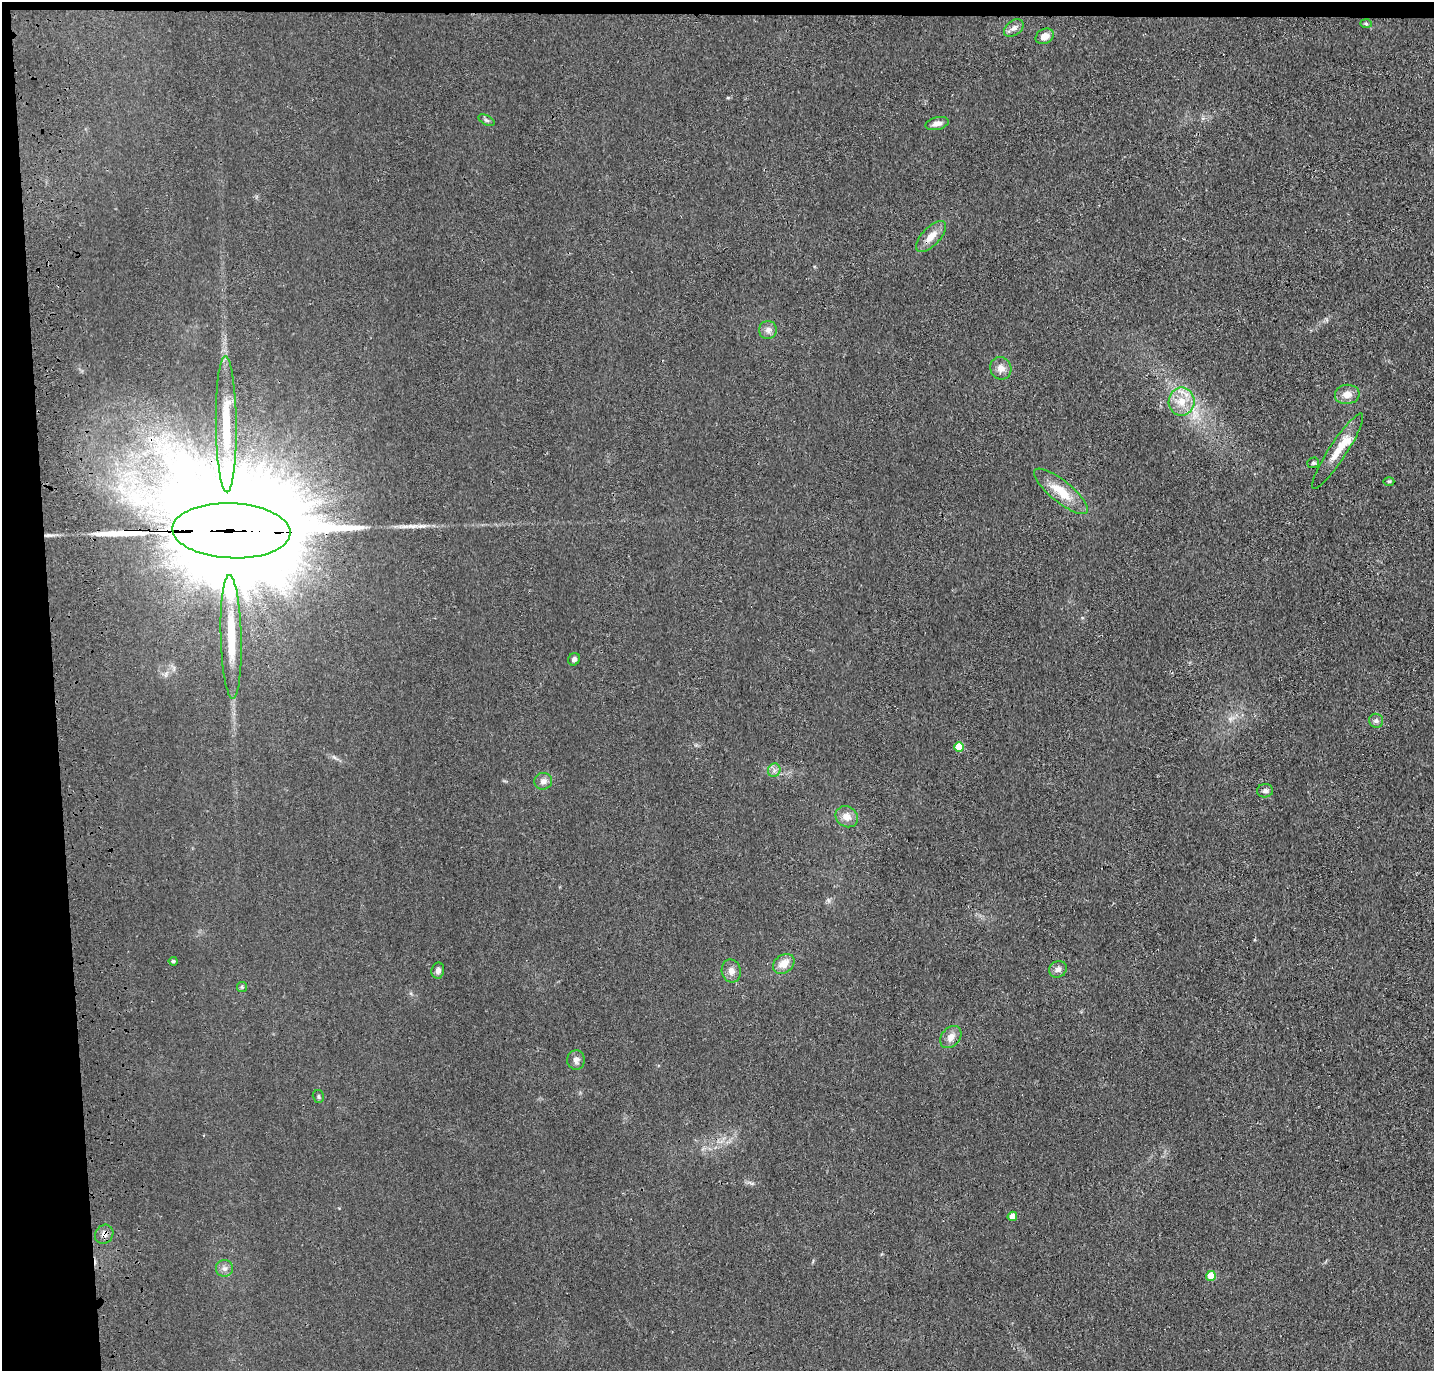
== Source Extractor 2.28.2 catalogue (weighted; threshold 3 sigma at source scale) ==
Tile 1 of 3 x 3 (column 1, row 1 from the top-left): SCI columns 116-1547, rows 2855-4223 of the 4528 x 4340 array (HDU 1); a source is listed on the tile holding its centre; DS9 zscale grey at full resolution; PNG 1436 x 1373 px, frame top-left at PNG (2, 2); each listed source drawn as its Kron ellipse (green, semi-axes under 4 px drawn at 4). Shown black and unused: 5% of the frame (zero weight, under 3 of 4 exposures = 6% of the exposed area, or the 3 px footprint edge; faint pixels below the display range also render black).
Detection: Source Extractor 2.28.2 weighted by HDU 2 'WHT'; one run over the whole footprint, this tile lists its part. Background 0.0236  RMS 0.0056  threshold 0.0254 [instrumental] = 3 sigma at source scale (4.5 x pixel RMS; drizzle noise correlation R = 1.50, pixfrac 1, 0.05/0.05 arcsec/px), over >= 5 px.
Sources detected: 40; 1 long thin detection or spike segment (spike, bleed or trail) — neither listed nor drawn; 2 inside a brighter listed object's ellipse — not listed separately; the other 37 listed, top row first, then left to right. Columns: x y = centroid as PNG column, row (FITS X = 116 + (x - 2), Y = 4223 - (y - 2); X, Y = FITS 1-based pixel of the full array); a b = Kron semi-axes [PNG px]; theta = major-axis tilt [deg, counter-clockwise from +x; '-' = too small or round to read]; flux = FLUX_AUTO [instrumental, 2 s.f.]
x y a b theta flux
1366 24 6 4 -2 0.84
1014 28 11 7 36 2.7
1045 36 9 7 28 4.8
486 120 9 4 -27 1.2
937 124 12 6 12 3.1
931 236 20 9 47 6.7
768 330 9 9 - 2.9
1001 368 11 10 - 4.3
1347 394 12 9 7 5
1182 402 14 13 - 9.8
226 424 68 10 -89 22
1338 451 44 9 57 11
1313 463 6 5 - 1.2
1389 481 5 3 - 0.72
1061 491 33 11 -39 14
231 531 59 27 -2 46000
231 637 62 10 -88 22
574 659 6 5 - 1.7
1376 721 7 7 - 1.6
959 747 5 5 - 20
774 770 7 6 - 1.8
543 781 9 8 - 2.8
1265 791 8 6 4 1.7
847 817 12 10 -32 5
173 961 4 3 - 0.9
784 964 12 9 36 6.7
1058 969 9 8 - 2.6
438 970 8 6 80 2.2
731 971 11 9 -78 3.6
242 987 5 5 - 0.78
951 1037 12 9 49 4.3
576 1060 9 9 - 2.5
318 1097 6 5 - 0.94
1012 1216 5 4 - 5.3
104 1234 10 9 - 2.9
224 1268 8 8 - 2.5
1211 1276 5 5 - 16
Overlapping masked pixels (flux is a lower limit): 2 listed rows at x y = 231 531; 104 1234